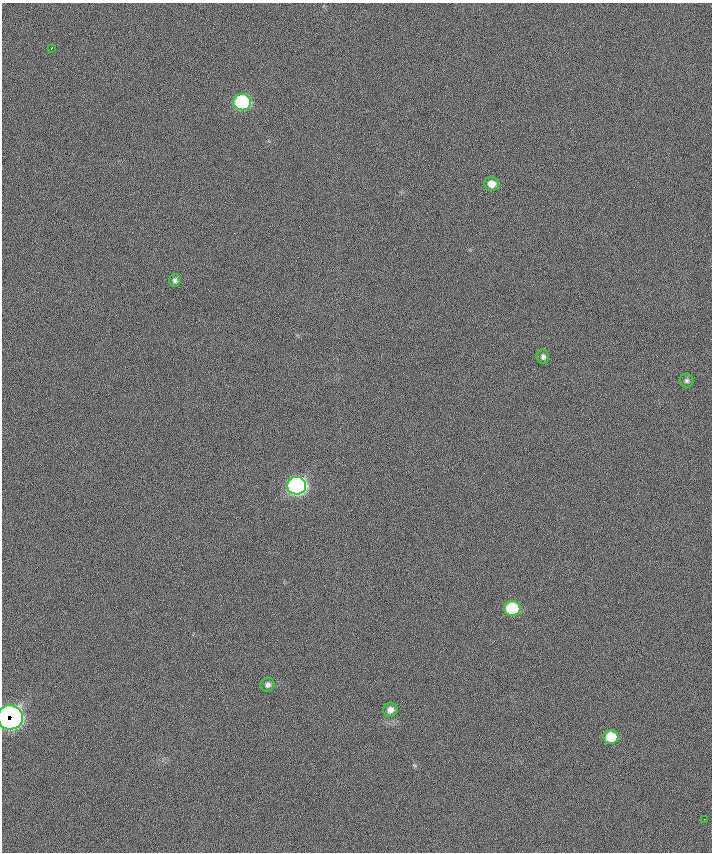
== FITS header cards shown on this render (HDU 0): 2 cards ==
NAXIS1  =                  710 /
NAXIS2  =                  850 /

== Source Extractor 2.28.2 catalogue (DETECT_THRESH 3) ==
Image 710 x 850 px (HDU 0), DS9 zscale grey, 1 PNG px = 1 image px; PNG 714 x 854 px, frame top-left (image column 1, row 850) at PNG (2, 3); each listed source drawn as its Kron ellipse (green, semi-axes under 4 px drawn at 4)
Background -0.137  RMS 19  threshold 56.3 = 3 sigma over >= 5 px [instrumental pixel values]
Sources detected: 13; all 13 listed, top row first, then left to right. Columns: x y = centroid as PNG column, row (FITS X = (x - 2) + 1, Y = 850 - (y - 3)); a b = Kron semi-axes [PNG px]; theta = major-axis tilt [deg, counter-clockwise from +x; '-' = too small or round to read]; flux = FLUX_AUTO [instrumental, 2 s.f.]
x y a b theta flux
51 48 3 2 - 1900
242 102 9 8 - 160000
491 184 7 7 - 11000
175 280 6 6 - 3200
543 357 7 6 - 4000
686 380 7 7 - 2900
297 486 9 8 - 520000
512 608 8 7 - 80000
268 685 7 7 - 4300
390 710 7 7 - 7200
10 717 13 12 - 790000
611 737 7 7 - 35000
704 819 2 2 - 1700
At the frame edge (FLAGS 8, measured only in part): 1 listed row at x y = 10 717